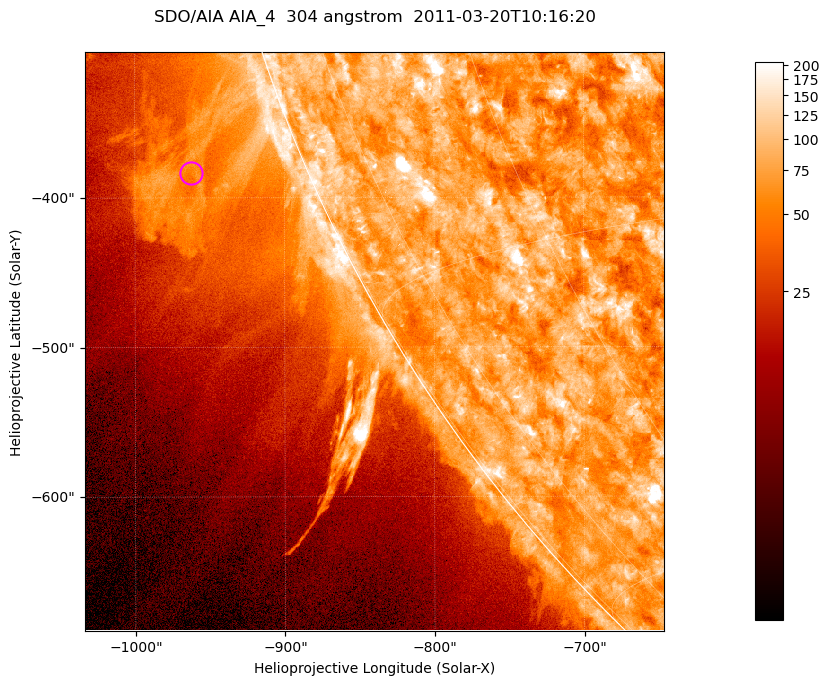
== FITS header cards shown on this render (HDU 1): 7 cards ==
TELESCOP= 'SDO/AIA '           / For AIA: SDO/AIA
INSTRUME= 'AIA_4   '           / For AIA: AIA_ATA1, AIA_ATA2, AIA_ATA3 or AIA_AT
WAVELNTH=                  304 / [angstrom] Wavelength
WAVEUNIT= 'angstrom'           / Wavelength unit: angstrom
DATE-OBS= '2011-03-20T10:16:20.126' / [ISO] Date when observation started; ISO 8
CTYPE1  = 'HPLN-TAN'           / CTYPE1; Typically HPLN
CTYPE2  = 'HPLT-TAN'           / CTYPE2; Typically HPLT

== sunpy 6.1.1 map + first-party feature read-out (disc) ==
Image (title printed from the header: SDO/AIA AIA_4  304 angstrom  2011-03-20T10:16:20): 645 x 645 px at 0.6 arcsec/px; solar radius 964 arcsec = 1606 px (partial field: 2.2% of the solar disc is inside the frame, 44% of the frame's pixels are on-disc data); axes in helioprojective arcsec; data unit not stated in the header (colour bar unlabelled)
Orientation: roll -0.132 deg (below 1 deg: not rotated)
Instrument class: DISC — disc imager (sunpy class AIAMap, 304 A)
Bright regions (active regions / flare kernels): reference = the on-disc median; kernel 5 px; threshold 5 sigma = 116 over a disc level ~74.2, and >= 1.15x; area >= 416 px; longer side >= 8 px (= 4.8 arcsec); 0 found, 0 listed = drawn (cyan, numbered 1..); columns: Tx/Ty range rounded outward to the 2 arcsec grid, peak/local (2 s.f.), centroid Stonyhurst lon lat
Off-limb structures (1.02-1.3 R_sun): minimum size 208 px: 6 found; the strongest spans PA ~110..115 deg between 1.02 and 1.13 R_sun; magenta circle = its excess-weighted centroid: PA ~110 deg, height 1.08 R_sun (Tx ~-962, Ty ~-384 arcsec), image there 2.1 x the reference